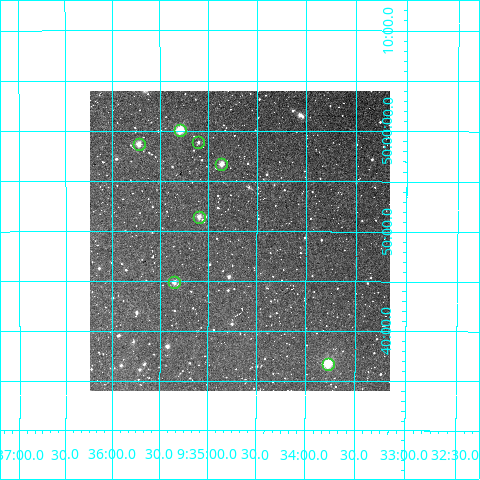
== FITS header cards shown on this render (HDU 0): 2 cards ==
NAXIS1  =                  300
NAXIS2  =                  300

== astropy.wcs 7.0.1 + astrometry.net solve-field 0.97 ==
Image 300 x 300 px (HDU 0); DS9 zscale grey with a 90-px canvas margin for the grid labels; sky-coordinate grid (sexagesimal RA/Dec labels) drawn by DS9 from the SOLVED WCS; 7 Tycho-2 reference stars matched to detected sources circled (green)
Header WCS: RA---TAN/DEC--TAN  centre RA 09:34:41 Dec +49:49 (143.67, +49.82 deg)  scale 6 arcsec/px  FOV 30.0' x 30.0'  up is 0 deg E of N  parity normal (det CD < 0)
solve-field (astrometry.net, Tycho-2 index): VERIFIED the header's WCS against the Tycho-2 star catalogue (verified at 2 index scales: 7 matches each, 0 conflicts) and refined it, rather than solving blind
Solved WCS: RA---TAN-SIP/DEC--TAN-SIP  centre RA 09:34:40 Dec +49:49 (143.67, +49.82 deg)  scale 5.96 arcsec/px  FOV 29.8' x 30.0'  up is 0 deg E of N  parity normal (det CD < 0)
The solver's refit moves the header's centre by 1.9 arcsec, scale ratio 0.993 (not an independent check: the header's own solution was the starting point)
Tycho-2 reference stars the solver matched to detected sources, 7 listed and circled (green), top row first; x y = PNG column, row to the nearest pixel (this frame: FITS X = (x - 90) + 1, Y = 300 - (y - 91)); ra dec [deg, ICRS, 3 dp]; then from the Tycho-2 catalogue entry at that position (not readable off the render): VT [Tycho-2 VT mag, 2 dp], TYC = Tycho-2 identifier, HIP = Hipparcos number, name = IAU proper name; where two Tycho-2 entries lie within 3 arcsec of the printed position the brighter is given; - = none
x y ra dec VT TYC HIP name
180 130 143.823 +50.002 9.66 3432-81-1 47049 -
198 142 143.775 +49.981 12.90 3429-1677-1 - -
139 144 143.931 +49.979 11.37 3429-1445-1 - -
221 164 143.716 +49.946 11.35 3429-1190-1 - -
199 217 143.774 +49.858 11.22 3429-1490-1 - -
174 282 143.838 +49.748 11.29 3429-1593-1 - -
328 364 143.443 +49.612 9.47 3429-1453-1 - -